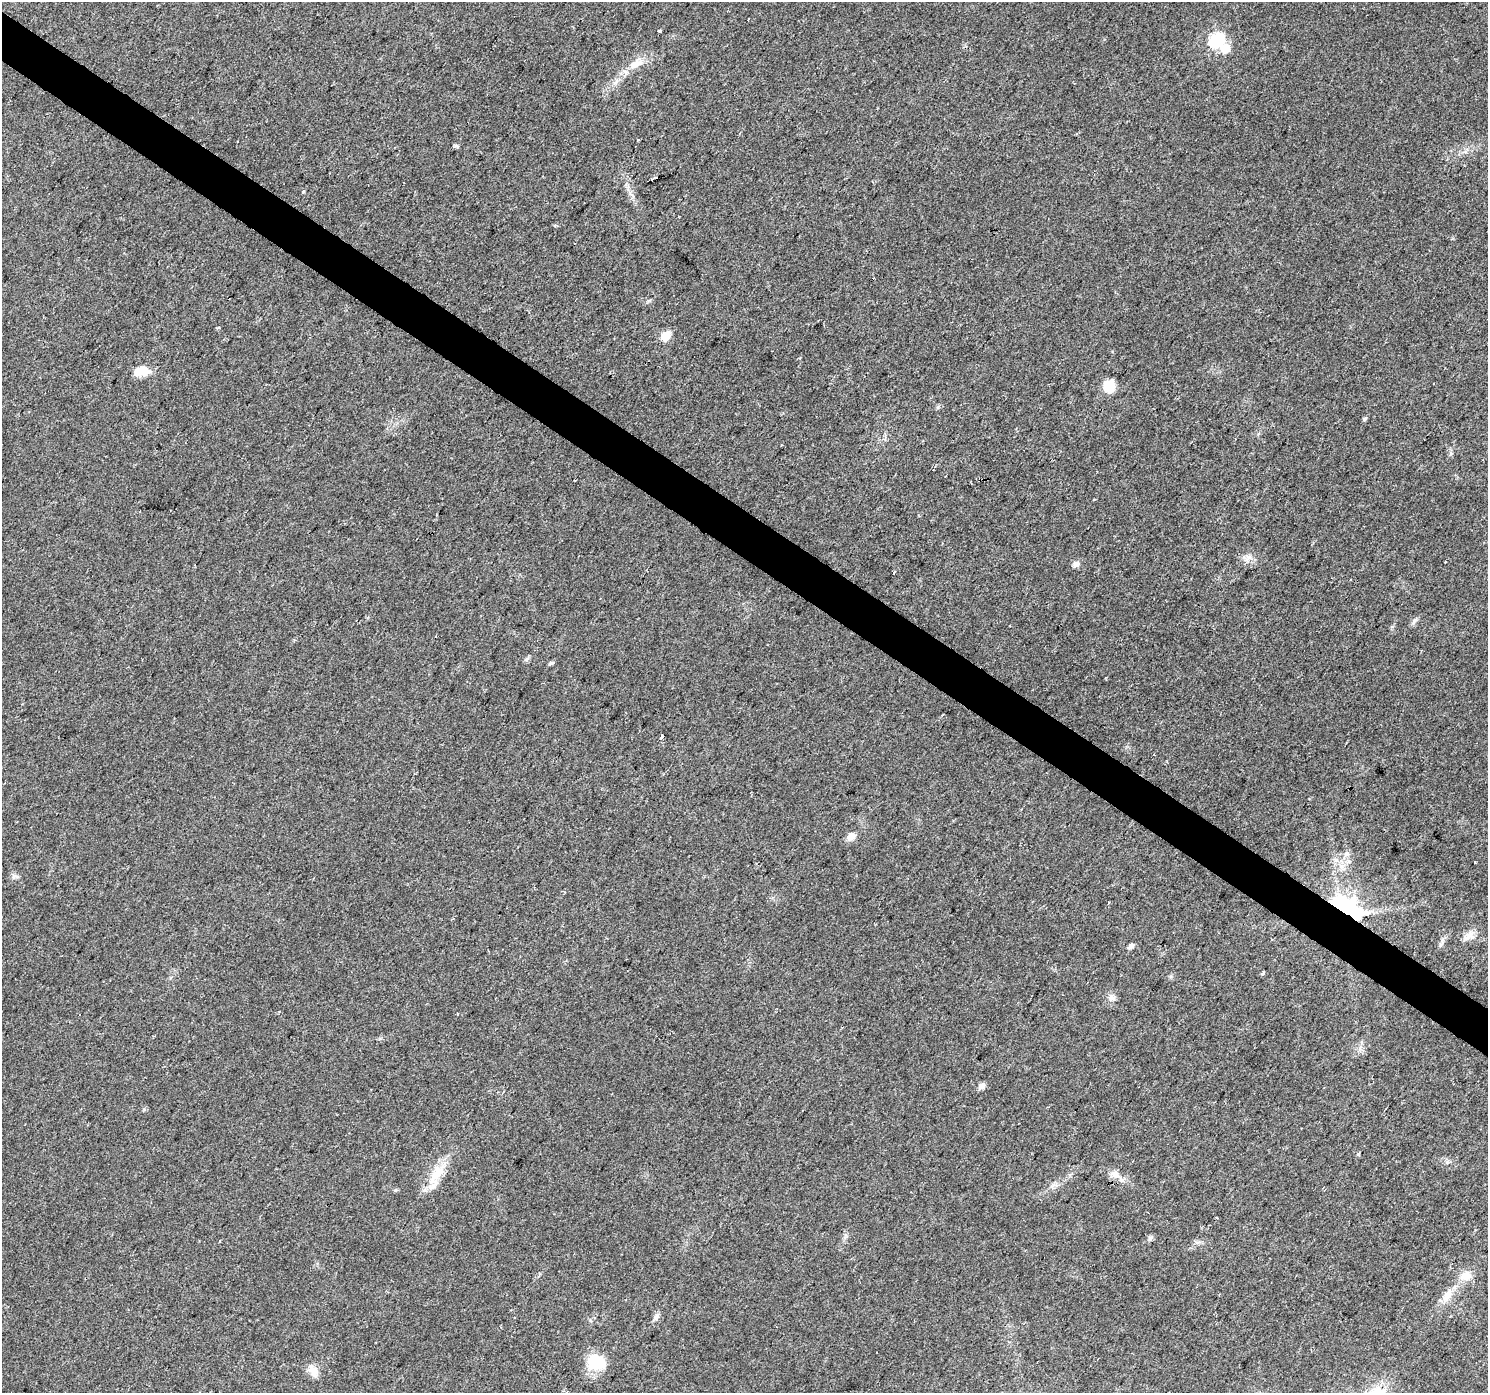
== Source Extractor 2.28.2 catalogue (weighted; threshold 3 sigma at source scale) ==
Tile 11 of 4 x 4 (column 3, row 3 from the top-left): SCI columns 2978-4463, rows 1641-3031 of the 5949 x 5997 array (HDU 1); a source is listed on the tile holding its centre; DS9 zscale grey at full resolution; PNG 1490 x 1395 px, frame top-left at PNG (2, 2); no overlay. Shown black and unused: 3% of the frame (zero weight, under 2 of 3 exposures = <1% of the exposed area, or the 3 px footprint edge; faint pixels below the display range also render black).
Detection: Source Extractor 2.28.2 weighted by HDU 2 'WHT'; one run over the whole footprint, this tile lists its part. Background 0.0542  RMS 0.006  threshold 0.027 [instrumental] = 3 sigma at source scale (4.5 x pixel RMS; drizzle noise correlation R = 1.50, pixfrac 1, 0.0396/0.0396 arcsec/px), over >= 5 px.
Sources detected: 39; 1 inside a brighter object's white glare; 2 cosmic-ray / hot-pixel residue — not listed; the other 36 listed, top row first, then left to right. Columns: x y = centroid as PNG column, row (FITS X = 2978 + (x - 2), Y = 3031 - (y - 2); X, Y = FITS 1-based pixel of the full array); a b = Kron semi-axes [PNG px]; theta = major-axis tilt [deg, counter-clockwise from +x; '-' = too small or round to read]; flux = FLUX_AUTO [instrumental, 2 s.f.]
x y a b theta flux
748 19 3 3 - 1.5
660 31 3 3 - 2.7
1217 40 7 6 - 87
635 64 21 9 17 7.7
638 139 3 2 - 0.94
655 178 4 3 - 5.6
303 191 3 3 - 2.8
665 336 6 5 - 21
141 371 18 11 4 9.9
1109 386 12 10 -90 13
1365 419 5 4 - 1.2
1247 559 11 6 69 2.6
1076 564 10 7 27 2.4
1414 621 11 5 58 1.8
1391 627 4 3 - 1.5
551 663 8 4 29 1.2
662 736 4 3 - 11
851 836 10 8 37 4.5
1347 854 9 7 51 2.4
1474 862 3 3 - 4.2
1346 908 29 15 -29 90
1469 936 20 10 47 5.1
1442 940 7 4 72 1.5
1131 946 5 4 - 3
1262 974 4 3 - 1.7
1112 998 11 9 9 2.7
981 1086 8 7 - 2.7
1358 1154 5 4 - 0.71
1115 1174 14 10 -38 5.1
436 1175 38 13 58 15
1150 1238 8 6 73 1.4
1466 1276 16 11 -3 6.9
1447 1296 19 10 59 6.8
656 1317 10 7 62 2.4
596 1362 22 18 -20 18
313 1371 18 11 -59 5.3
Overlapping masked pixels (flux is a lower limit): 2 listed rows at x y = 655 178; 1346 908
Unlisted compact peaks at least as high as the median listed source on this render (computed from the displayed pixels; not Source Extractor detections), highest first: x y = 456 146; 526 659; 938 407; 14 876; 395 1190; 144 1109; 1171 977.